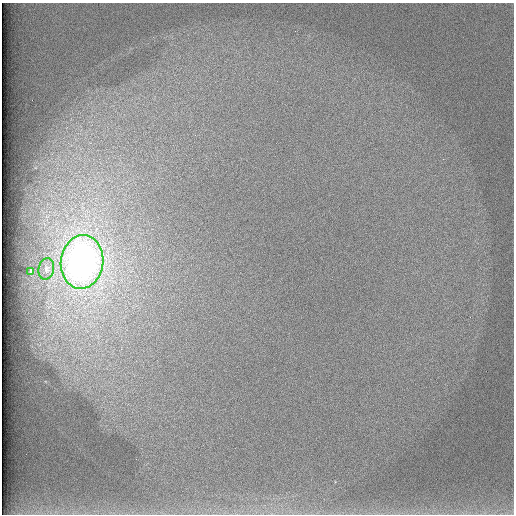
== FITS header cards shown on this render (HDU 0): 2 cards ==
NAXIS1  =                  512 /
NAXIS2  =                  512 /

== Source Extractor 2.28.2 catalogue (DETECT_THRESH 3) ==
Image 512 x 512 px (HDU 0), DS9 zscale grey, 1 PNG px = 1 image px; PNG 516 x 516 px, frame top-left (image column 1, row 512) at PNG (2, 3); each listed source drawn as its Kron ellipse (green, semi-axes under 4 px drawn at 4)
Background 98.2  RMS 2.8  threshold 8.37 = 3 sigma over >= 5 px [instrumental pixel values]
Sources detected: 3; all 3 listed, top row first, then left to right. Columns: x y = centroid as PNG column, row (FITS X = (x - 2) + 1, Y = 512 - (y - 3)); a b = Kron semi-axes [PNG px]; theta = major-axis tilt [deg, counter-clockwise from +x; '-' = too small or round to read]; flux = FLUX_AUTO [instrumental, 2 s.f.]
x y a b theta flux
82 262 27 21 83 93000
46 269 11 7 78 940
31 271 4 3 - 320